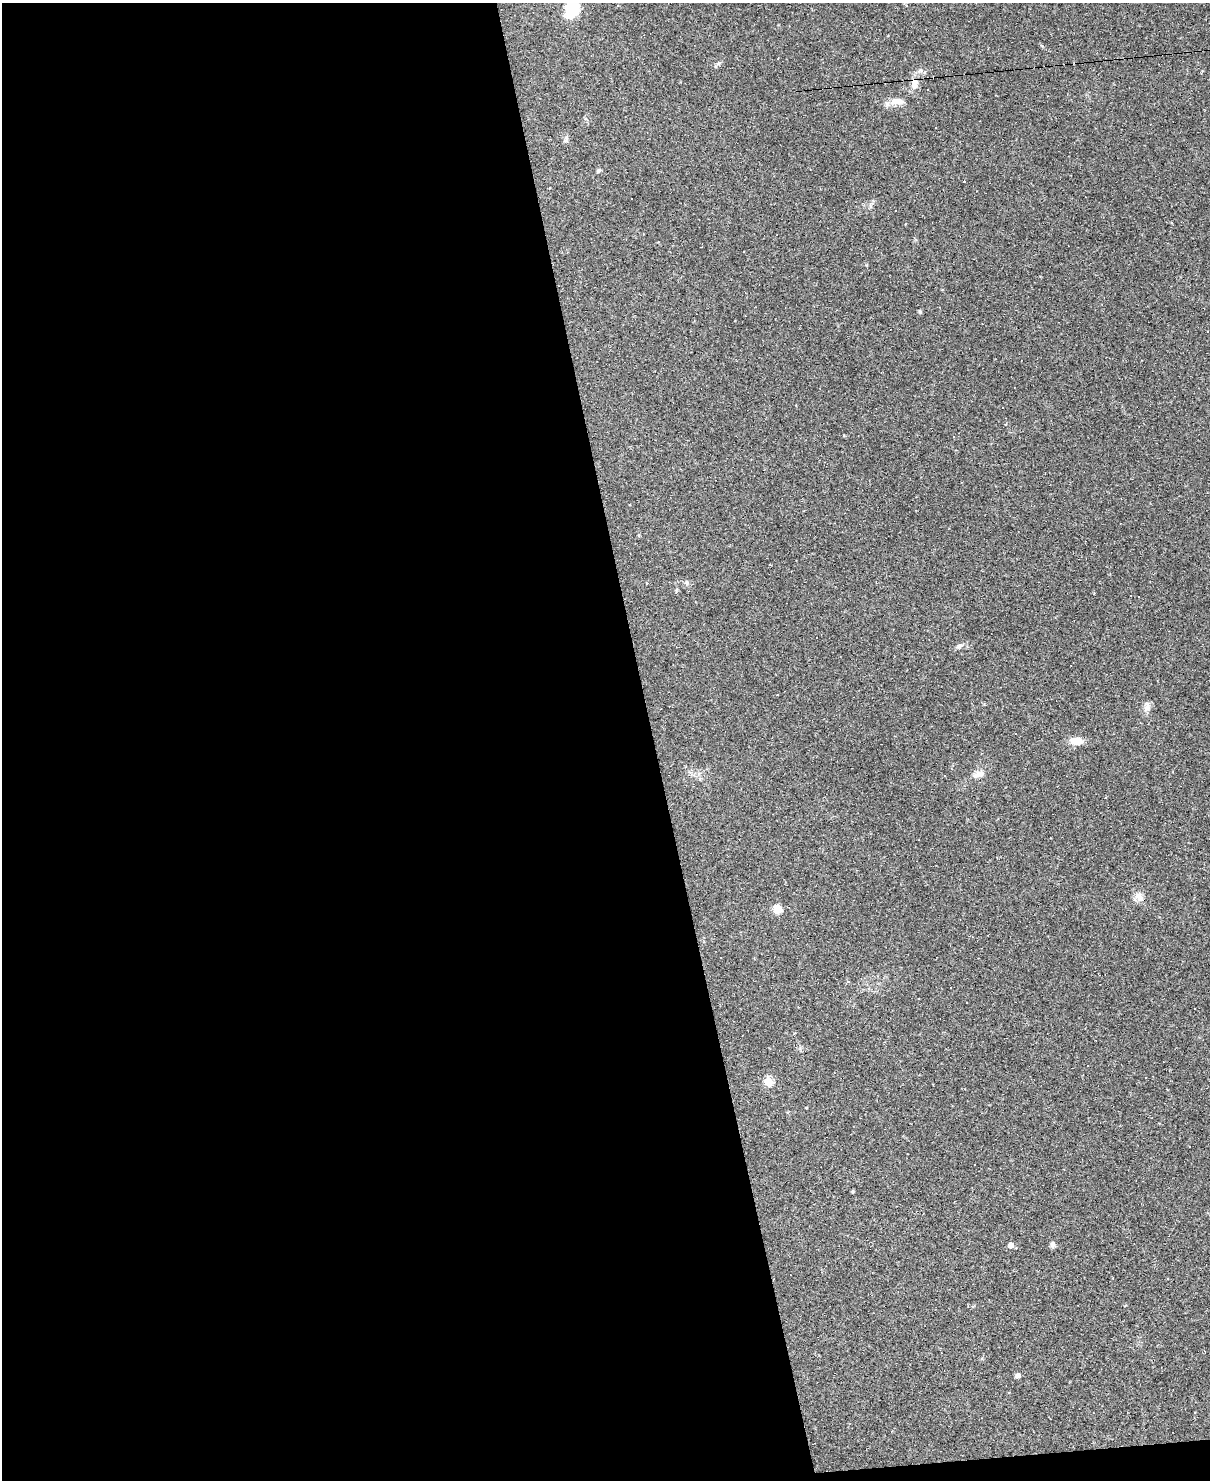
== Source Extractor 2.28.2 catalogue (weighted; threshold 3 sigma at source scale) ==
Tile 9 of 4 x 3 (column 1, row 3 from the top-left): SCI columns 1-1208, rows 245-1722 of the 4833 x 4811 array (HDU 1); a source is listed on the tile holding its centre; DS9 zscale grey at full resolution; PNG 1212 x 1482 px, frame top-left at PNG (2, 3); no overlay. Shown black and unused: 55% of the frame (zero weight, under 2 of 3 exposures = <1% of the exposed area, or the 3 px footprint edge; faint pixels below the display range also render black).
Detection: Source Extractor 2.28.2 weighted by HDU 2 'WHT'; one run over the whole footprint, this tile lists its part. Background 0.145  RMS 0.0082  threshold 0.037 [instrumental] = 3 sigma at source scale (4.5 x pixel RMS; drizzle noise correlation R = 1.50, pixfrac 1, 0.05/0.05 arcsec/px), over >= 5 px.
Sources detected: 37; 16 cosmic-ray / hot-pixel residue — not listed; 1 inside a brighter listed object's ellipse — not listed separately; the other 20 listed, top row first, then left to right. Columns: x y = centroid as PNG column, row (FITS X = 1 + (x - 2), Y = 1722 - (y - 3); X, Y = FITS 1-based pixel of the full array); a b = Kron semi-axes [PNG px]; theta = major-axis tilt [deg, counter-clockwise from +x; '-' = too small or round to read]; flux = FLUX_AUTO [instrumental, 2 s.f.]
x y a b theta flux
572 9 22 16 82 24
914 84 12 9 78 6.4
928 89 2 2 - 0.49
894 102 14 11 26 6.6
598 171 7 5 73 1.4
964 181 3 2 - 0.59
920 312 4 4 - 1.2
687 582 7 5 -72 1.7
646 583 3 2 - 3.6
959 646 8 6 44 2.2
1147 707 12 7 82 5
1076 741 15 9 -4 8.3
980 773 12 8 20 4.5
1139 897 16 9 -55 5.7
777 909 8 8 - 9.9
768 1082 5 5 - 35
806 1108 3 2 - 0.59
1052 1244 8 6 90 2.4
1010 1245 5 4 - 6.1
1018 1375 5 4 - 3.7
Isophote crosses this tile's border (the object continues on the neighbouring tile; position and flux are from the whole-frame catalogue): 1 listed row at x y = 572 9
Unlisted compact peaks at least as high as the median listed source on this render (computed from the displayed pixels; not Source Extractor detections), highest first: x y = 920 70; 866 265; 719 63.